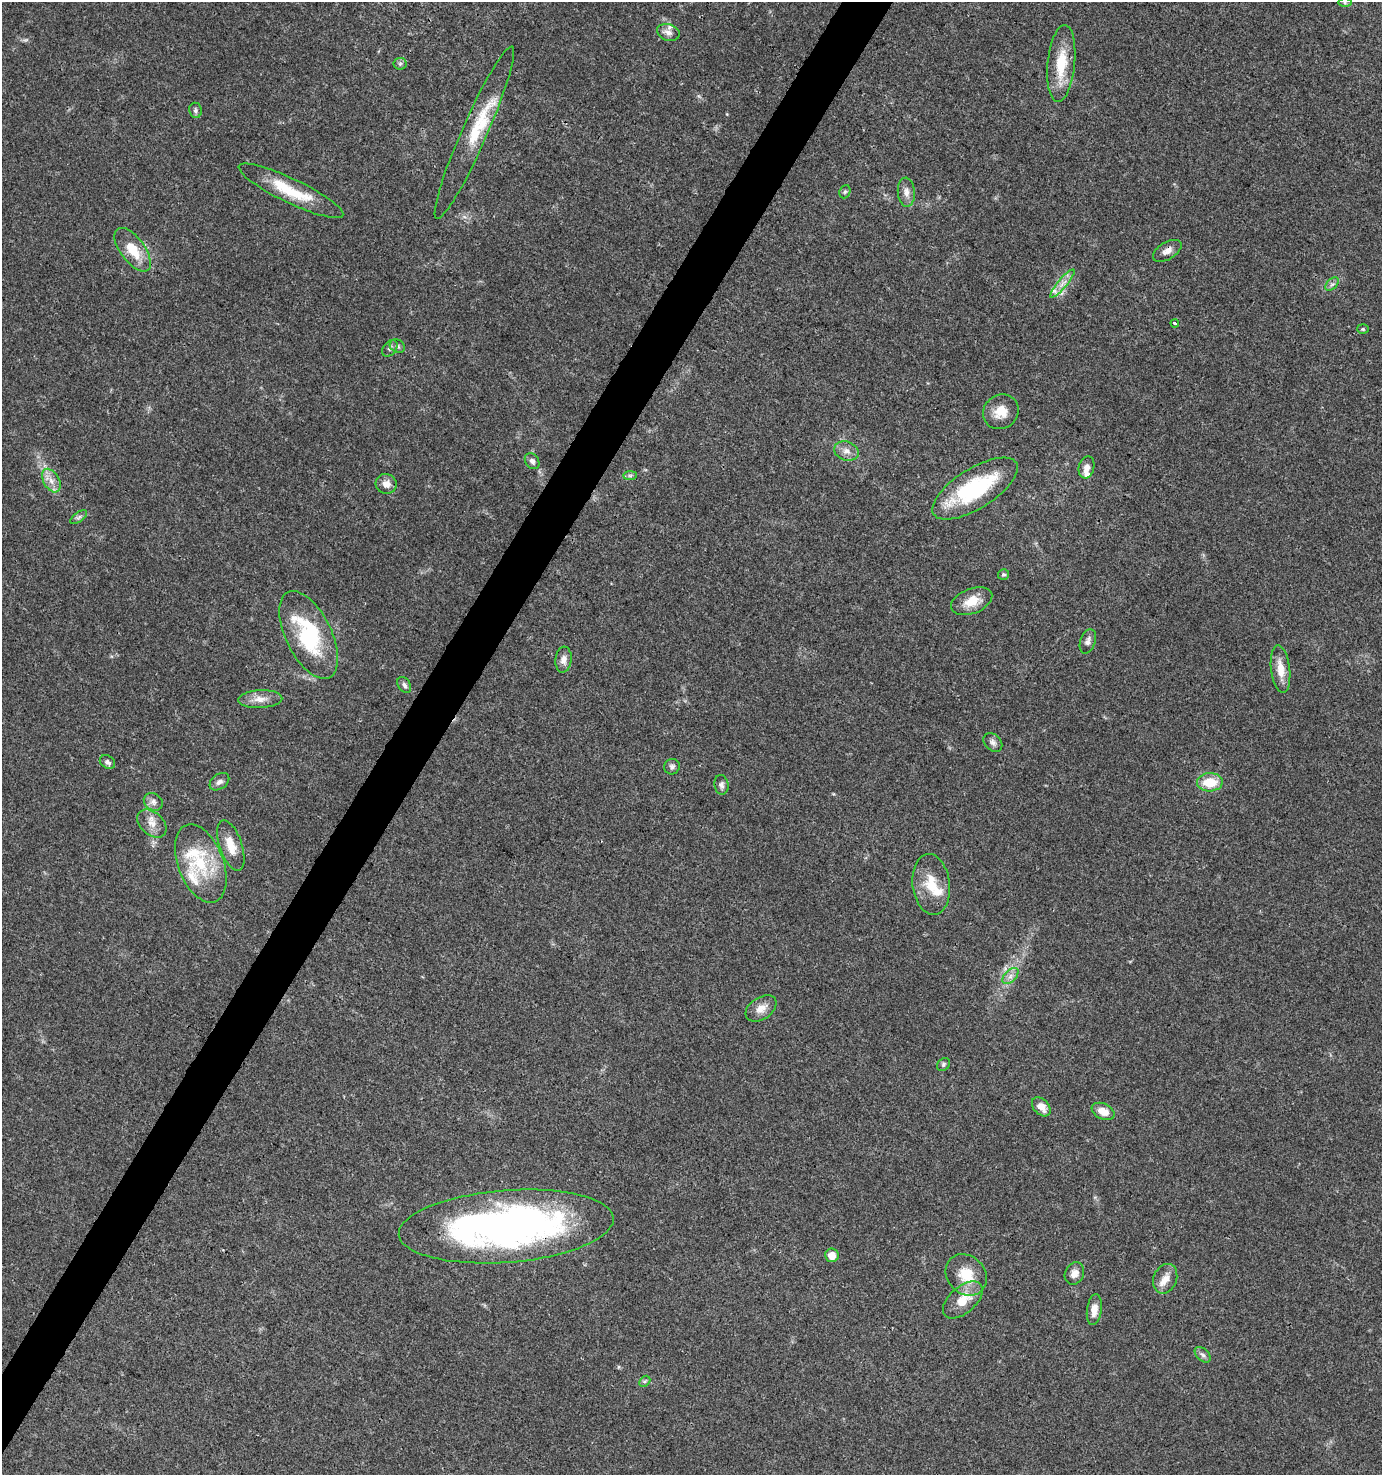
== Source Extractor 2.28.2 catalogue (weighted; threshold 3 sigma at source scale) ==
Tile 7 of 4 x 4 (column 3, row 2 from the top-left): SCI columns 3018-4397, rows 2948-4420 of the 5966 x 5903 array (HDU 1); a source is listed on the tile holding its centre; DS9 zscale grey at full resolution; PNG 1384 x 1477 px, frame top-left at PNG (2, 2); each listed source drawn as its Kron ellipse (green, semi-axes under 4 px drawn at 4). Shown black and unused: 3% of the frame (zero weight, under 3 of 4 exposures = <1% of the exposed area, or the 3 px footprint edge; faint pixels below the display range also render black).
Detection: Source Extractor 2.28.2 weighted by HDU 2 'WHT'; one run over the whole footprint, this tile lists its part. Background 0.0416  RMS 0.0036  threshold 0.0164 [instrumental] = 3 sigma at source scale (4.5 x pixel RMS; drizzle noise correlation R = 1.50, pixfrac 1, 0.0396/0.0396 arcsec/px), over >= 5 px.
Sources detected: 67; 1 too faint to see at this stretch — neither listed nor drawn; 7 inside a brighter listed object's ellipse — not listed separately; the other 59 listed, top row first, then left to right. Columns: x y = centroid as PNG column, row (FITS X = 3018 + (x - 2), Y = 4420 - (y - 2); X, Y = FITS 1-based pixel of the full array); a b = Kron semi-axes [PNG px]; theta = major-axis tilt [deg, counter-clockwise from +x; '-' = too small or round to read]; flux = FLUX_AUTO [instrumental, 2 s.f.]
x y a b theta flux
1345 2 6 4 -1 0.71
668 32 11 8 -17 2
1061 63 38 13 84 13
400 64 6 6 - 0.8
195 110 8 6 -81 0.92
474 133 94 12 66 15
291 191 58 12 -26 15
845 192 7 5 67 0.72
906 192 14 8 -86 2.4
133 250 25 12 -53 9.3
1167 251 16 8 31 2.3
1062 284 18 4 50 2.7
1332 284 8 5 44 0.96
1175 323 4 3 - 2.6
1363 329 6 5 - 0.63
397 346 8 6 -30 1.1
390 348 9 6 50 1.2
1001 412 18 16 36 6.1
846 451 13 9 -18 2.7
532 461 8 6 -55 1.5
1086 467 11 7 75 2.5
630 475 7 4 0 0.81
51 481 13 8 -59 2.9
386 484 10 10 - 3
975 489 49 20 32 34
79 517 10 4 35 0.89
1004 574 5 5 - 0.69
972 601 21 12 21 6.6
309 635 47 23 -64 34
1088 641 12 7 71 1.7
563 660 13 8 84 2.4
1281 669 24 9 -84 5.3
404 685 9 6 -57 1.1
260 699 22 9 3 3.9
993 742 11 7 -43 1.5
107 762 8 6 -34 1.2
672 767 8 7 - 1
219 782 11 7 37 1.6
1210 782 13 9 2 9.4
721 785 10 7 -81 1.3
153 802 10 8 -34 1.7
152 823 16 11 -42 4
231 845 26 11 -71 6.5
201 863 41 22 -69 20
931 884 30 18 -83 9.9
1010 976 10 6 46 1.7
761 1008 17 11 34 3.6
943 1065 7 5 48 0.76
1041 1107 11 7 -46 3.4
1103 1111 12 7 -25 4.1
506 1226 108 36 4 190
832 1255 7 6 - 4.2
1074 1273 11 9 64 2.6
966 1275 22 19 -46 9.6
1165 1279 15 11 67 3.8
963 1300 24 13 41 7.8
1094 1310 15 7 82 3.9
1203 1355 9 6 -44 1.1
645 1381 6 4 44 0.61
Overlapping masked pixels (flux is a lower limit): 2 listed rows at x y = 1167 251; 506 1226